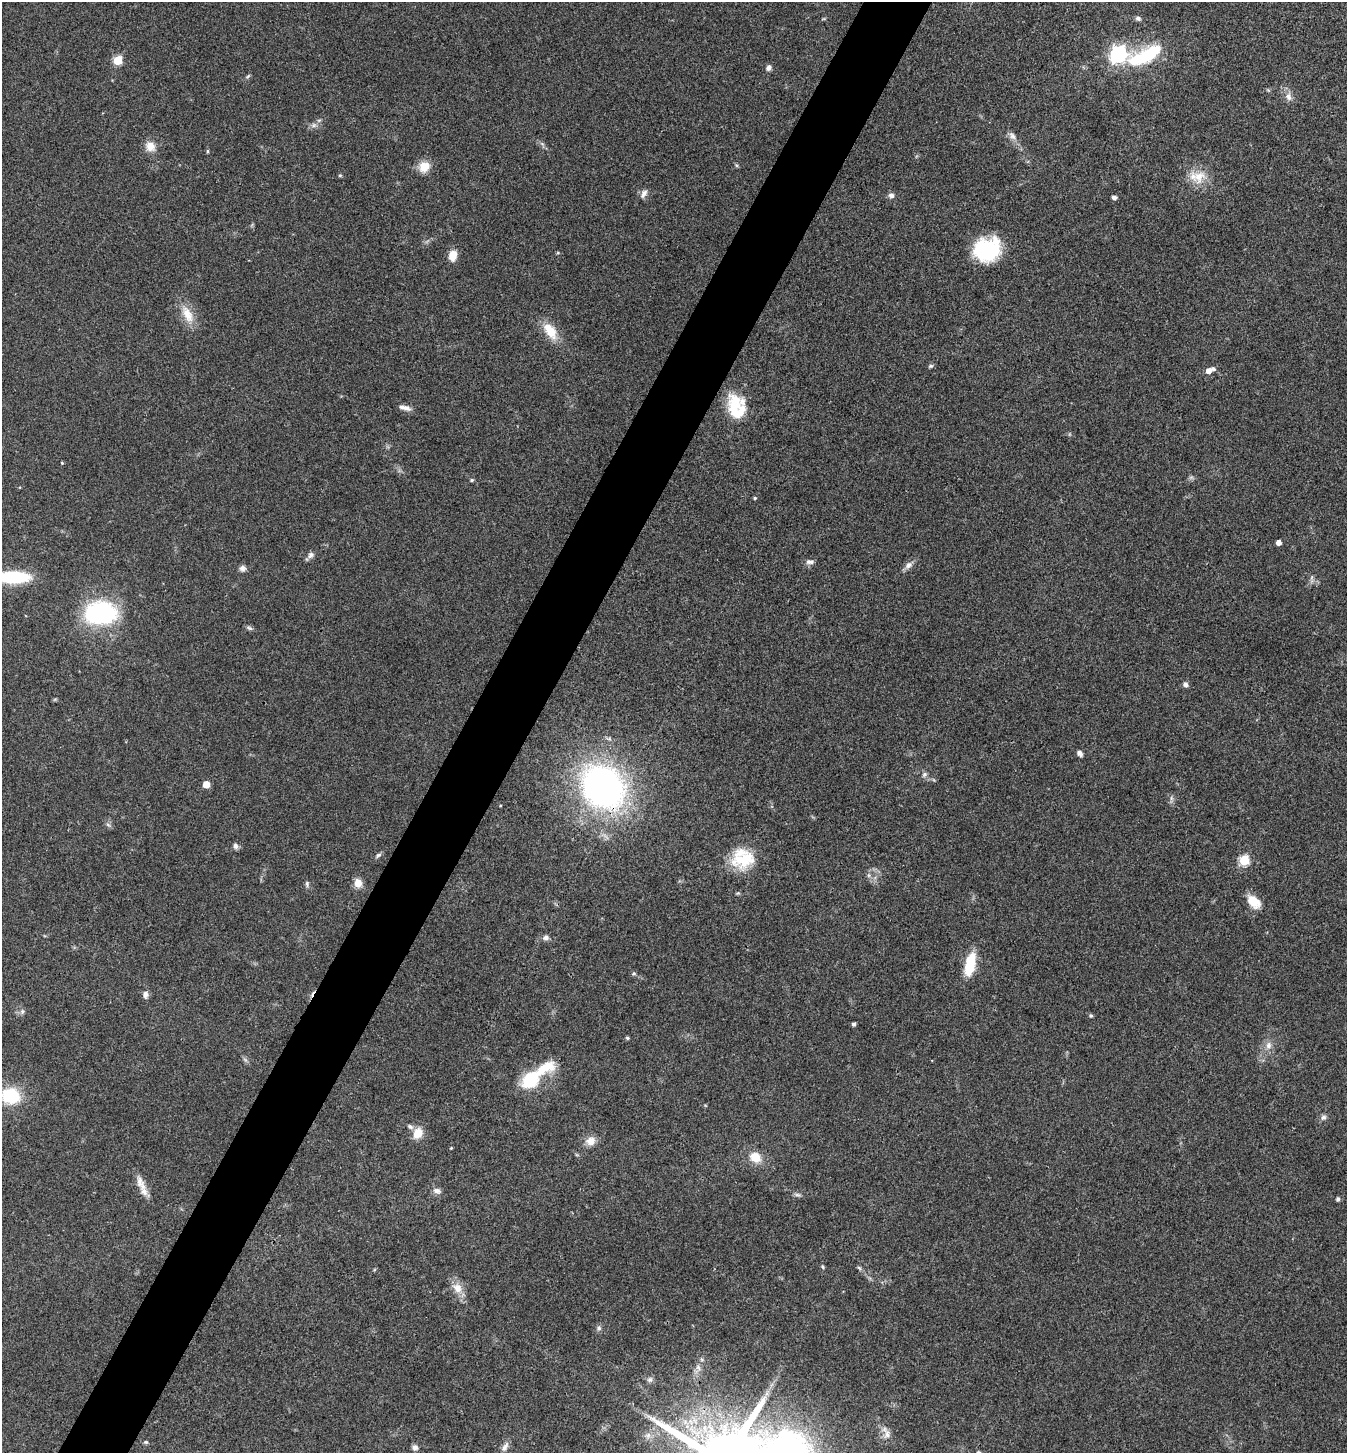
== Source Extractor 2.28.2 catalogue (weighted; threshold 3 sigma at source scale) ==
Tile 7 of 4 x 4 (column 3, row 2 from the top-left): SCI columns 2841-4185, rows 2909-4359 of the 5820 x 5813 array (HDU 1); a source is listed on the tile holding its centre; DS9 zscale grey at full resolution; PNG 1349 x 1455 px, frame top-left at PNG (2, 2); no overlay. Shown black and unused: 5% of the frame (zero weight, under 3 of 4 exposures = <1% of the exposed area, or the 3 px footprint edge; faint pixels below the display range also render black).
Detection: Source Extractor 2.28.2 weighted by HDU 2 'WHT'; one run over the whole footprint, this tile lists its part. Background 0.0707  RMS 0.0055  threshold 0.0246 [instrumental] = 3 sigma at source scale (4.5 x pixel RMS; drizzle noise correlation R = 1.50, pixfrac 1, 0.05/0.05 arcsec/px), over >= 5 px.
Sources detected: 97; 2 too faint to see at this stretch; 2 inside a brighter object's white glare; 1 cosmic-ray / hot-pixel residue — not listed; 5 inside a brighter listed object's ellipse — not listed separately; the other 87 listed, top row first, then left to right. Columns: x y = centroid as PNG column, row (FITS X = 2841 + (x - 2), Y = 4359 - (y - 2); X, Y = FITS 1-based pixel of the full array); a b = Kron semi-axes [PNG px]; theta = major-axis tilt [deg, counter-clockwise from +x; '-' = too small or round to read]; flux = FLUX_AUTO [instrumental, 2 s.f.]
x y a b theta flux
1138 18 7 5 -22 1.7
823 19 6 4 18 0.6
1118 54 7 7 - 200
1146 55 48 16 25 41
117 60 5 5 - 26
769 68 8 6 61 2
1288 96 12 8 -82 3.4
314 125 9 6 16 2.1
1012 136 13 9 -43 3.1
542 144 7 4 -19 1
150 146 14 12 -43 5.8
207 151 5 3 - 0.66
424 167 11 10 - 9.3
340 175 5 4 - 0.71
1199 177 22 18 36 11
644 194 13 7 58 2.8
891 195 7 7 - 2
1114 197 5 4 - 1.7
988 250 26 24 -53 37
558 253 5 4 - 0.63
453 255 10 7 82 7.8
187 314 27 12 -63 10
550 331 25 13 -56 11
930 366 6 5 - 1.1
1209 371 6 5 - 3.8
734 406 31 20 79 22
406 408 14 6 -16 2.8
62 463 3 3 - 0.53
472 480 5 4 - 0.79
755 498 4 3 - 0.78
1279 542 4 4 - 3.7
311 555 9 7 48 2.1
810 562 12 6 -2 2.2
909 565 14 8 40 2.8
242 568 8 7 - 2.2
13 577 29 10 0 40
1312 577 9 4 71 1.2
101 613 34 23 1 67
249 628 9 5 -25 1.3
1185 684 6 6 - 1.9
1079 753 7 5 -51 2.3
924 774 8 6 50 1.5
206 784 5 5 - 11
603 787 35 29 -46 240
1171 798 7 4 -89 1.2
500 806 3 2 - 0.43
108 825 8 4 -37 1.1
235 846 7 6 - 1.9
378 855 8 5 34 1.3
744 859 34 21 18 22
1244 860 6 5 - 39
869 875 7 4 -90 1.2
358 883 11 9 -79 5
307 884 8 5 -89 1.2
1253 902 16 11 -43 10
546 938 8 7 - 2.1
970 964 28 11 78 18
634 973 6 5 - 0.91
145 995 9 7 -88 2.5
22 1011 7 6 - 1.4
1091 1016 5 5 - 0.82
854 1024 4 4 - 1.4
627 1038 5 4 - 0.74
1268 1045 12 8 89 3.6
544 1068 31 14 27 17
531 1080 15 12 35 31
11 1096 16 13 -8 30
1323 1117 8 7 - 1.8
418 1133 13 10 63 8
591 1141 12 11 - 5.3
451 1148 4 3 - 0.47
755 1157 13 10 -31 9.5
140 1183 27 10 -67 6.7
437 1191 11 8 -16 2.6
798 1195 11 5 -14 1.4
1338 1199 5 4 - 1.5
822 1267 6 4 -57 0.73
859 1268 7 4 -45 0.97
457 1288 16 12 -52 6.7
599 1328 8 6 68 1.5
698 1367 10 6 -79 2.3
650 1380 9 7 1 1.9
887 1434 14 9 83 3.9
648 1435 9 8 - 2.9
146 1442 6 5 - 0.83
415 1447 8 7 - 2
505 1447 15 7 59 2.9
Overlapping masked pixels (flux is a lower limit): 1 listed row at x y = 603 787
Isophote crosses this tile's border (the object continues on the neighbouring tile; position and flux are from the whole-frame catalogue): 2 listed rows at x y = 13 577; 11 1096